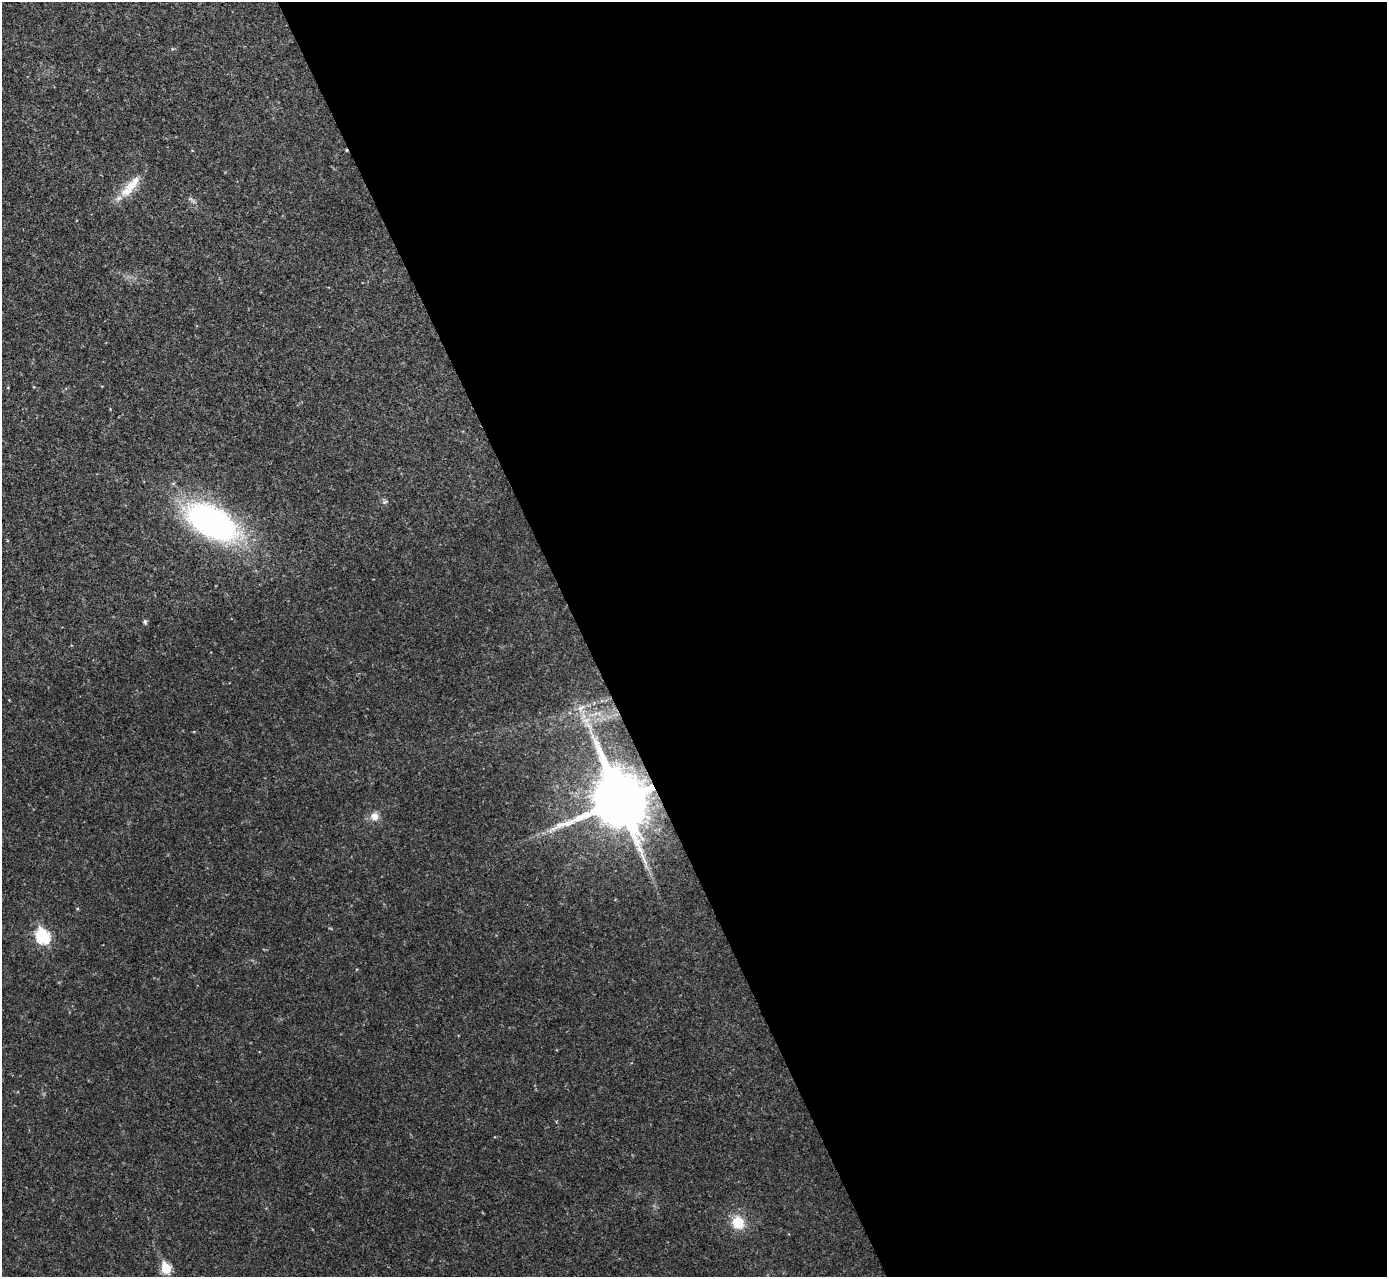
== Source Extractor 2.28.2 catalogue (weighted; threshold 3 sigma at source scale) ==
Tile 8 of 4 x 4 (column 4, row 2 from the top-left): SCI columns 4157-5541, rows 2701-3975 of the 5544 x 5529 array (HDU 1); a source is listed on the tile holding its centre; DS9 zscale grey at full resolution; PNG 1389 x 1279 px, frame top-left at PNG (2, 2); no overlay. Shown black and unused: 58% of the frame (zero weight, under 2 of 3 exposures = <1% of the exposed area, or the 3 px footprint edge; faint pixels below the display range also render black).
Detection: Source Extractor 2.28.2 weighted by HDU 2 'WHT'; one run over the whole footprint, this tile lists its part. Background 0.0829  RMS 0.0087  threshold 0.0391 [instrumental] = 3 sigma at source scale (4.5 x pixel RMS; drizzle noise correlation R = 1.50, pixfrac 1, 0.05/0.05 arcsec/px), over >= 5 px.
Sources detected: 11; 1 cosmic-ray / hot-pixel residue — not listed; the other 10 listed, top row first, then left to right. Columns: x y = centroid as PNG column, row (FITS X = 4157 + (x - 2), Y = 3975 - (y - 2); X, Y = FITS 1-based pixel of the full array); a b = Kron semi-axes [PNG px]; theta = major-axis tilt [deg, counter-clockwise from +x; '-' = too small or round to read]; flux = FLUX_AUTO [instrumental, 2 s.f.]
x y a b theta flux
132 185 31 12 49 17
385 502 6 4 19 1.2
212 522 55 29 -29 220
145 622 5 4 - 2
581 708 9 4 19 2
619 801 18 15 -65 5900
374 816 10 10 - 6.7
43 936 8 6 -61 99
738 1223 14 13 - 19
166 1268 6 5 - 42
Overlapping masked pixels (flux is a lower limit): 1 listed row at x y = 619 801